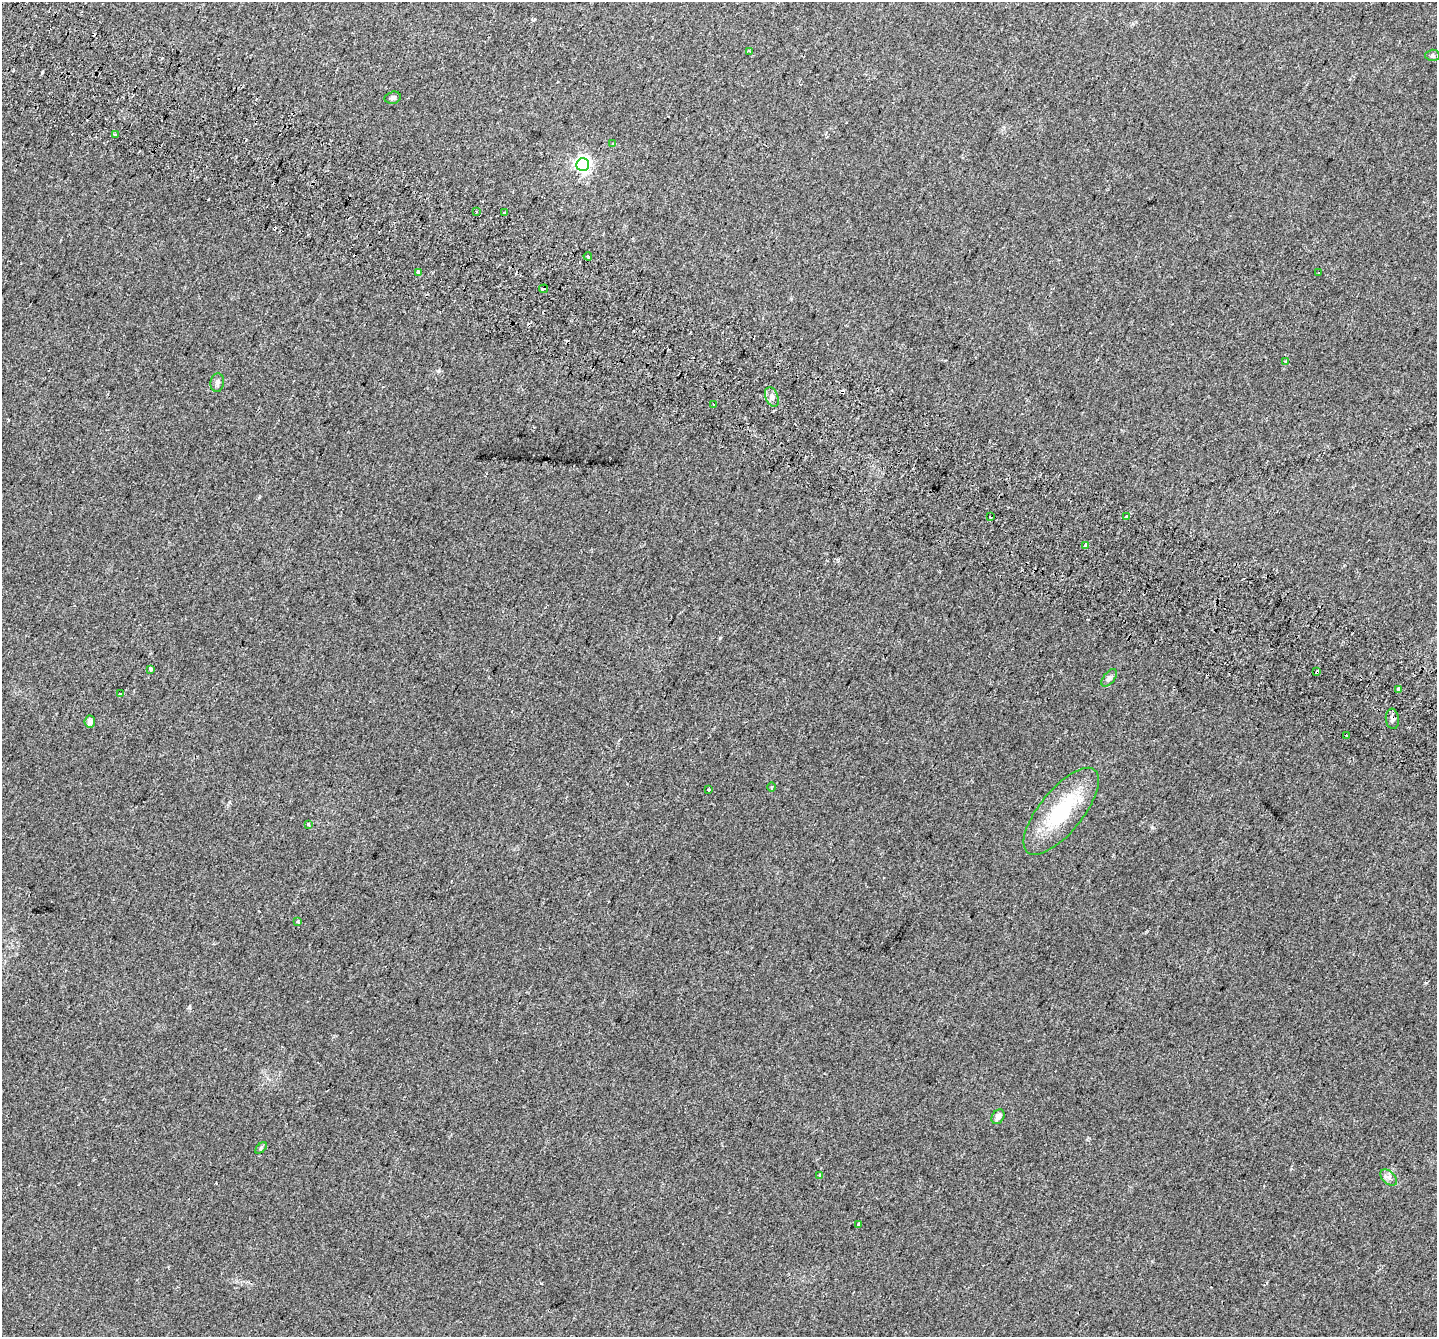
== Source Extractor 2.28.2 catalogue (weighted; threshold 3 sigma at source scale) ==
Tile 11 of 4 x 4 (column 3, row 3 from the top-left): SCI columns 2935-4369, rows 1679-3013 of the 5860 x 5963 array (HDU 1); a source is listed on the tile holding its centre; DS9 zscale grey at full resolution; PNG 1439 x 1339 px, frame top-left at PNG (2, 2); each listed source drawn as its Kron ellipse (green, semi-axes under 4 px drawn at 4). Shown black and unused: <1% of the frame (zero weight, under 2 of 3 exposures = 4% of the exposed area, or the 3 px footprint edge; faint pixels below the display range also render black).
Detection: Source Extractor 2.28.2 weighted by HDU 2 'WHT'; one run over the whole footprint, this tile lists its part. Background 0.0214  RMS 0.0051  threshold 0.0227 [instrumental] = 3 sigma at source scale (4.5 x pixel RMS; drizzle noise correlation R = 1.50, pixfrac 1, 0.0396/0.0396 arcsec/px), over >= 5 px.
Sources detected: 43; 6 cosmic-ray / hot-pixel residue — neither listed nor drawn; the other 37 listed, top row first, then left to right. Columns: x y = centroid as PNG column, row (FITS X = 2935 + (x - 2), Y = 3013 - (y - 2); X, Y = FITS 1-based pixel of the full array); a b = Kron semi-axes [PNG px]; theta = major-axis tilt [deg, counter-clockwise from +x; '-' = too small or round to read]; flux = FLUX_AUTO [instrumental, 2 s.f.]
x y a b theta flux
750 51 4 3 - 0.6
1432 55 7 5 2 0.97
393 98 8 6 14 1.1
115 135 3 3 - 1.3
612 144 3 3 - 1.9
583 165 6 6 - 140
476 211 3 3 - 1
505 213 3 3 - 2
588 256 4 3 - 0.75
418 273 3 3 - 5.5
1319 273 3 2 - 0.37
544 289 4 3 - 5.5
1285 361 3 3 - 0.51
217 383 9 7 82 1.5
772 397 10 6 -68 1.8
714 404 3 3 - 1.2
991 517 3 2 - 0.74
1127 517 4 3 - 2.4
1086 545 4 3 - 5.4
151 669 4 3 - 1
1317 672 4 3 - 2.6
1109 678 10 5 51 1.4
1399 689 3 3 - 2.4
120 694 4 4 - 0.66
1392 719 10 6 -83 1.6
90 722 6 5 - 2.2
1347 736 3 3 - 4.6
772 787 5 3 - 0.54
709 790 3 3 - 0.55
1061 811 53 21 51 32
308 824 3 3 - 1.4
298 922 4 3 - 0.81
998 1117 8 6 57 2.3
261 1148 7 4 45 0.73
820 1176 4 3 - 0.85
1389 1177 10 6 -44 1.8
858 1224 4 3 - 0.86
Overlapping masked pixels (flux is a lower limit): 4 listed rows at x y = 1127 517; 1086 545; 1317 672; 1392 719
Unlisted compact peaks at least as high as the median listed source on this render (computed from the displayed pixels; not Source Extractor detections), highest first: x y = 720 638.